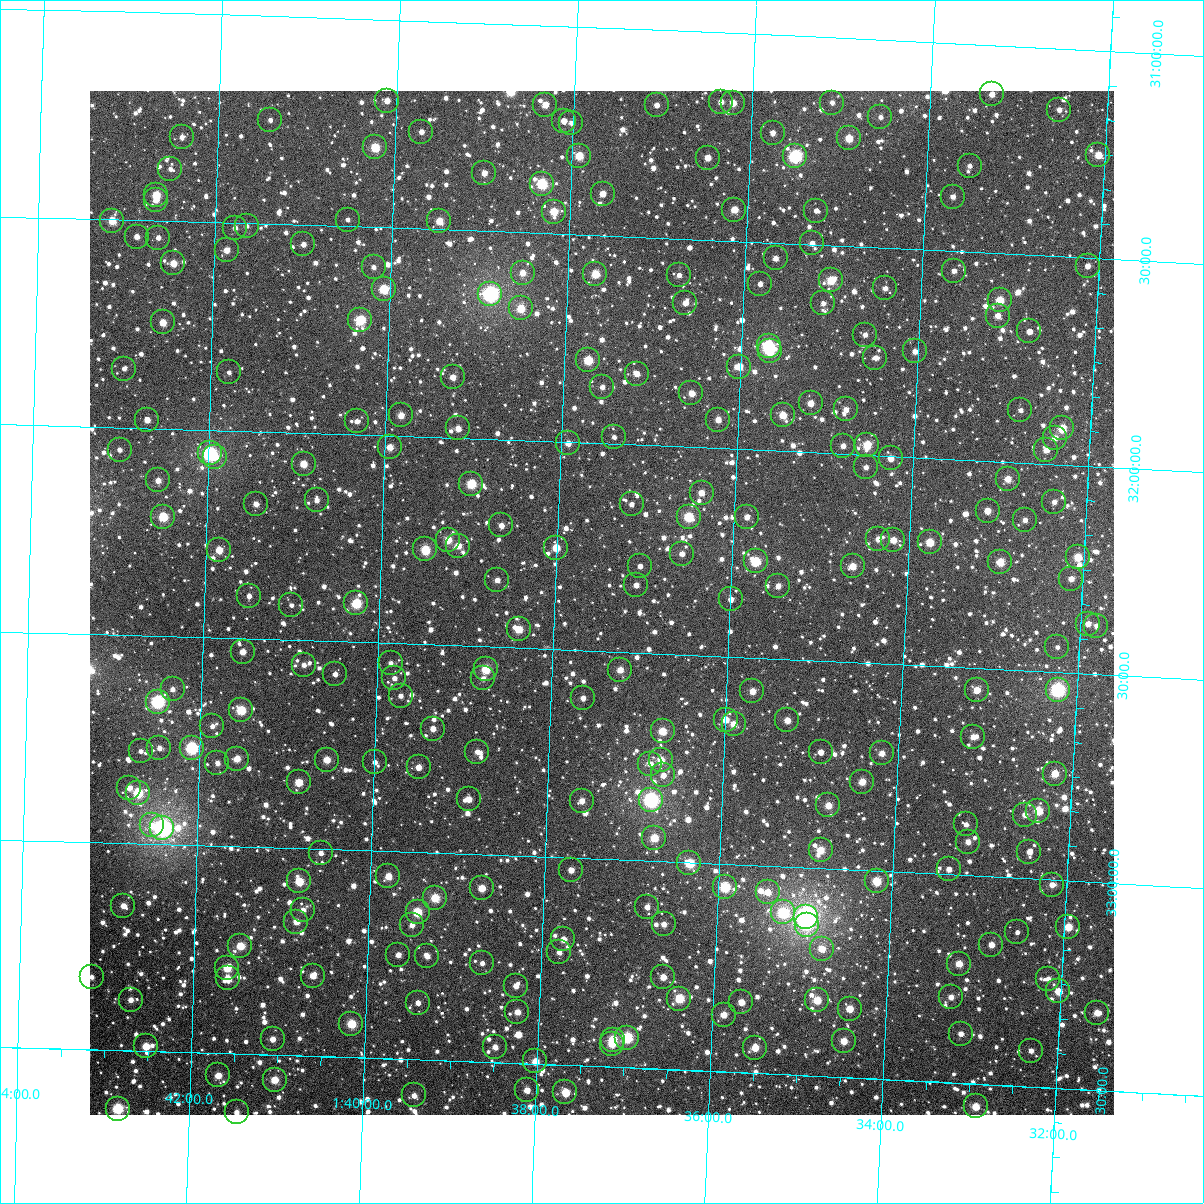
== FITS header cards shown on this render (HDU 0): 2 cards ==
NAXIS1  =                 1024
NAXIS2  =                 1024

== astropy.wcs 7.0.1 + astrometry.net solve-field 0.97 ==
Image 1024 x 1024 px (HDU 0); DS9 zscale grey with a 90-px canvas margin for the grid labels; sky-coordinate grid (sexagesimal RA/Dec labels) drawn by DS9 from the SOLVED WCS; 265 Tycho-2 reference stars matched to detected sources circled (green)
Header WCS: RA---TAN-SIP/DEC--TAN-SIP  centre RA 01:37:28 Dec +32:23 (24.37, +32.38 deg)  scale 8.67 arcsec/px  FOV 148.0' x 148.0'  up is +178 deg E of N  parity flipped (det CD > 0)
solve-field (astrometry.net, Tycho-2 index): VERIFIED the header's WCS against the Tycho-2 star catalogue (verified at 6 index scales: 13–265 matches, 0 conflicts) and refined it, rather than solving blind
Solved WCS: RA---TAN-SIP/DEC--TAN-SIP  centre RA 01:37:28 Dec +32:23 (24.37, +32.38 deg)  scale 8.67 arcsec/px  FOV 148.0' x 148.0'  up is +178 deg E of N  parity flipped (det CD > 0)
The solver's refit moves the header's centre by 0.25 arcsec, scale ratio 1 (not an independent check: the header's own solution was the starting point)
Tycho-2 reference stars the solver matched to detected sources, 265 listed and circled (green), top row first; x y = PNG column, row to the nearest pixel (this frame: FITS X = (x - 90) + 1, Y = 1024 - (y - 91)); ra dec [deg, ICRS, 3 dp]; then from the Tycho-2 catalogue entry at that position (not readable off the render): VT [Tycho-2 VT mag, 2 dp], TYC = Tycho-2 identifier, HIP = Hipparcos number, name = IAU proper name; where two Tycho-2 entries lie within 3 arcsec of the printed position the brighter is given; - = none
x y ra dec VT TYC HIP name
992 94 23.327 +31.118 11.23 2293-581-1 - -
387 101 25.026 +31.194 11.30 2294-214-1 - -
721 102 24.087 +31.166 11.48 2293-764-1 - -
733 103 24.053 +31.168 10.61 2293-765-1 - -
832 103 23.774 +31.156 12.01 2293-717-1 - -
545 105 24.580 +31.190 11.01 2293-862-1 - -
657 105 24.268 +31.180 11.73 2293-837-1 - -
1059 110 23.135 +31.147 11.97 2293-675-1 - -
880 117 23.637 +31.185 12.30 2293-816-1 - -
270 120 25.353 +31.250 12.50 2294-880-1 - -
564 121 24.527 +31.228 11.48 2293-959-1 - -
571 123 24.506 +31.231 11.65 2293-949-1 - -
421 132 24.926 +31.266 11.67 2294-235-1 - -
773 133 23.937 +31.235 11.68 2293-948-1 - -
182 137 25.601 +31.298 11.65 2294-1936-1 - -
849 138 23.723 +31.240 10.31 2293-951-1 - -
375 147 25.055 +31.308 9.82 2294-277-1 - -
1098 155 23.018 +31.252 10.58 2293-952-1 - -
579 156 24.480 +31.310 10.04 2293-734-1 - -
795 156 23.871 +31.288 8.85 2293-846-1 - -
708 158 24.118 +31.302 11.15 2293-793-1 - -
970 166 23.379 +31.293 12.17 2293-854-1 - -
170 169 25.631 +31.375 12.16 2294-1182-1 - -
484 173 24.745 +31.360 11.33 2293-544-1 - -
542 184 24.581 +31.381 9.10 2293-506-1 - -
603 194 24.409 +31.399 11.15 2293-466-1 - -
156 195 25.668 +31.439 10.07 2294-1490-1 - -
953 197 23.422 +31.369 12.43 2293-584-1 - -
156 200 25.670 +31.451 11.62 2294-522-1 - -
734 210 24.036 +31.424 10.51 2293-401-1 - -
816 211 23.805 +31.418 12.20 2293-435-1 - -
554 212 24.546 +31.447 10.14 2293-331-1 - -
348 220 25.127 +31.484 12.43 2294-284-1 - -
112 221 25.791 +31.503 10.25 2294-1080-1 - -
439 221 24.867 +31.479 10.50 2294-293-1 - -
247 226 25.411 +31.506 12.56 2294-1950-1 - -
235 228 25.443 +31.512 11.71 2294-748-1 - -
137 237 25.720 +31.540 11.85 2294-1218-1 - -
158 238 25.659 +31.541 12.10 2294-1648-1 - -
812 243 23.813 +31.497 11.78 2293-281-1 - -
303 244 25.249 +31.546 11.81 2294-238-1 - -
227 250 25.465 +31.567 11.09 2294-634-1 - -
776 258 23.914 +31.537 11.69 2293-181-1 - -
173 263 25.615 +31.602 10.67 2294-896-1 - -
1088 266 23.032 +31.520 11.27 2293-257-1 - -
374 267 25.048 +31.596 12.30 2294-194-1 - -
954 271 23.409 +31.547 11.78 2293-184-1 - -
523 273 24.627 +31.597 10.91 2293-47-1 - -
595 274 24.421 +31.593 9.93 2293-69-1 - -
679 275 24.185 +31.587 12.10 2293-89-1 - -
831 280 23.755 +31.584 9.97 2293-100-1 - -
760 284 23.954 +31.600 11.77 2293-62-1 - -
885 288 23.601 +31.597 11.78 2293-90-1 - -
384 289 25.018 +31.648 9.58 2294-357-1 - -
490 294 24.716 +31.650 7.62 2293-1567-1 7680 -
1000 300 23.275 +31.612 10.17 2293-65-1 - -
685 303 24.164 +31.653 11.25 2293-250-1 - -
823 303 23.774 +31.640 13.18 2293-81-1 - -
521 308 24.629 +31.683 10.13 2293-10-1 - -
998 316 23.279 +31.650 11.48 2293-1683-1 - -
360 320 25.081 +31.724 9.34 2294-394-1 - -
163 322 25.640 +31.744 10.78 2294-674-1 - -
1029 331 23.187 +31.684 11.71 2293-373-1 - -
865 335 23.651 +31.711 11.94 2293-31-1 - -
769 346 23.923 +31.748 8.97 2293-115-1 7428 -
770 351 23.919 +31.760 9.55 2293-150-1 - -
915 351 23.508 +31.745 11.47 2293-88-1 - -
875 358 23.619 +31.765 11.66 2293-154-1 - -
588 360 24.432 +31.801 10.22 2293-260-1 - -
739 367 24.003 +31.801 10.64 2293-232-1 - -
124 369 25.747 +31.859 12.53 2294-1156-1 - -
229 372 25.448 +31.860 12.58 2294-580-1 - -
637 374 24.293 +31.829 11.61 2293-301-1 - -
453 377 24.814 +31.854 11.12 2294-359-1 - -
602 387 24.389 +31.864 12.23 2293-359-1 - -
691 393 24.136 +31.870 10.97 2293-363-1 - -
811 403 23.796 +31.882 11.08 2297-466-1 - -
846 409 23.695 +31.893 11.53 2297-472-1 - -
1020 410 23.201 +31.874 11.77 2293-344-1 - -
401 415 24.957 +31.951 10.95 2298-313-1 - -
783 415 23.874 +31.914 10.38 2297-459-1 - -
147 420 25.676 +31.981 11.23 2298-1793-1 - -
718 420 24.057 +31.932 11.53 2297-379-1 - -
357 421 25.082 +31.969 11.84 2298-344-1 - -
458 428 24.793 +31.977 11.21 2298-351-1 - -
1062 428 23.080 +31.913 9.84 2297-510-1 - -
614 437 24.350 +31.984 12.58 2297-252-1 - -
1055 438 23.099 +31.937 11.01 2297-423-1 - -
568 443 24.480 +32.003 11.11 2297-176-1 - -
867 445 23.630 +31.976 9.84 2297-307-1 - -
843 446 23.699 +31.981 11.49 2297-294-1 - -
390 447 24.985 +32.028 10.59 2298-419-1 - -
120 450 25.753 +32.054 11.72 2298-1760-1 - -
1046 450 23.121 +31.967 11.67 2297-360-1 - -
210 453 25.496 +32.057 8.04 2298-2078-1 7933 -
215 457 25.481 +32.065 11.03 2298-1587-1 - -
891 458 23.562 +32.005 11.06 2297-225-1 - -
304 464 25.228 +32.075 10.60 2298-417-1 - -
866 467 23.632 +32.030 12.11 2297-158-1 - -
1008 479 23.227 +32.041 10.80 2297-141-1 - -
158 480 25.641 +32.126 11.44 2298-1605-1 - -
471 484 24.750 +32.110 9.52 2298-393-1 7691 -
702 493 24.095 +32.109 10.90 2297-94-1 - -
317 500 25.189 +32.161 11.94 2298-287-1 - -
1054 502 23.092 +32.091 11.86 2297-13-1 - -
256 504 25.361 +32.175 11.48 2298-268-1 - -
632 504 24.292 +32.143 11.78 2297-222-1 - -
988 511 23.279 +32.121 11.02 2297-103-1 - -
163 517 25.624 +32.212 9.62 2298-1137-1 - -
689 517 24.129 +32.168 9.46 2297-300-1 - -
747 517 23.963 +32.162 11.60 2297-261-1 - -
1025 520 23.172 +32.138 12.14 2297-150-1 - -
501 525 24.660 +32.207 11.31 2297-477-1 - -
878 539 23.587 +32.201 11.34 2297-383-1 - -
448 540 24.810 +32.246 10.50 2298-405-1 - -
893 540 23.544 +32.202 10.82 2297-381-1 - -
930 542 23.439 +32.203 10.05 2297-384-1 - -
458 546 24.781 +32.260 11.03 2298-387-1 - -
556 548 24.503 +32.255 10.24 2297-113-1 - -
425 549 24.875 +32.271 10.19 2298-2050-1 - -
219 550 25.462 +32.289 10.43 2298-991-1 - -
682 554 24.144 +32.257 11.55 2297-1768-1 - -
1078 557 23.016 +32.221 10.03 2297-455-1 - -
756 561 23.932 +32.268 9.45 2297-130-1 - -
1000 562 23.236 +32.243 10.30 2297-236-1 - -
640 566 24.261 +32.292 11.89 2297-238-1 - -
853 566 23.656 +32.269 10.69 2297-99-1 - -
1071 579 23.032 +32.274 11.67 2297-78-1 - -
497 580 24.667 +32.339 11.61 2297-520-1 - -
636 585 24.270 +32.338 11.37 2297-486-1 - -
778 586 23.865 +32.325 11.57 2297-373-1 - -
249 596 25.372 +32.397 11.73 2298-345-1 - -
731 599 23.999 +32.362 11.62 2297-485-1 - -
356 603 25.066 +32.407 9.31 2298-348-1 - -
291 605 25.251 +32.416 12.79 2298-372-1 - -
1088 624 22.978 +32.380 11.57 2297-471-1 - -
1096 626 22.953 +32.384 11.74 2297-460-1 - -
519 629 24.600 +32.455 10.35 2297-93-1 - -
1057 647 23.062 +32.440 12.18 2297-260-1 - -
243 652 25.385 +32.532 11.09 2298-382-1 - -
391 663 24.962 +32.547 12.64 2298-371-1 - -
304 665 25.210 +32.559 11.84 2298-352-1 - -
486 669 24.689 +32.554 9.74 2297-925-1 - -
620 670 24.306 +32.544 10.86 2297-969-1 - -
335 674 25.120 +32.579 11.81 2298-323-1 - -
394 678 24.950 +32.584 12.01 2298-321-1 - -
483 678 24.696 +32.577 12.06 2297-874-1 - -
173 689 25.583 +32.627 11.97 2298-935-1 - -
977 690 23.285 +32.552 10.51 2297-986-1 - -
1058 690 23.054 +32.542 8.08 2297-1046-1 7153 -
752 691 23.925 +32.581 10.85 2297-888-1 - -
401 696 24.930 +32.625 12.26 2298-284-1 - -
583 698 24.409 +32.614 11.98 2297-1760-1 - -
158 702 25.624 +32.658 8.24 2298-1698-1 - -
241 710 25.386 +32.673 9.48 2298-210-1 - -
726 720 23.999 +32.652 10.76 2297-641-1 - -
787 720 23.822 +32.647 10.98 2297-622-1 - -
734 724 23.975 +32.662 10.88 2297-597-1 - -
212 726 25.466 +32.713 11.63 2298-1912-1 - -
433 729 24.835 +32.702 11.31 2298-167-1 - -
663 731 24.177 +32.687 10.15 2297-575-1 - -
973 737 23.290 +32.666 11.42 2297-636-1 - -
159 748 25.615 +32.770 11.56 2298-691-1 - -
192 748 25.524 +32.767 8.68 2298-1335-1 7946 -
141 751 25.669 +32.778 11.88 2298-1755-1 - -
477 752 24.705 +32.754 11.58 2297-753-1 - -
821 752 23.723 +32.721 11.46 2297-789-1 - -
882 753 23.547 +32.716 10.90 2297-708-1 - -
237 759 25.392 +32.790 10.59 2298-197-1 - -
327 760 25.135 +32.785 10.49 2298-166-1 - -
661 760 24.180 +32.757 10.43 2297-548-1 - -
375 762 24.998 +32.788 11.92 2298-164-1 - -
217 763 25.448 +32.802 12.12 2298-1500-1 - -
650 764 24.208 +32.766 11.67 2297-763-1 - -
419 767 24.872 +32.796 11.26 2298-173-1 - -
1055 774 23.049 +32.744 10.31 2297-924-1 - -
663 775 24.170 +32.793 11.52 2297-1023-1 - -
299 782 25.213 +32.842 10.20 2298-222-1 - -
862 782 23.600 +32.787 10.52 2297-979-1 - -
129 788 25.699 +32.867 11.20 2298-1560-1 - -
138 793 25.673 +32.879 9.43 2298-1757-1 - -
469 799 24.724 +32.868 11.25 2297-690-1 - -
651 800 24.202 +32.854 7.83 2297-586-1 7516 -
582 801 24.400 +32.863 11.13 2297-624-1 - -
828 805 23.693 +32.848 10.49 2297-535-1 - -
1038 811 23.092 +32.836 9.74 2297-751-1 - -
1025 815 23.130 +32.847 11.79 2297-608-1 - -
966 824 23.297 +32.878 11.97 2297-607-1 - -
152 825 25.630 +32.957 11.72 2298-1801-1 - -
162 828 25.600 +32.962 7.17 2298-2182-1 7969 -
654 838 24.188 +32.945 10.09 2297-946-1 - -
968 842 23.289 +32.919 11.71 2297-779-1 - -
821 850 23.710 +32.956 10.28 2297-950-1 - -
1029 852 23.111 +32.935 11.29 2297-844-1 - -
321 853 25.144 +33.010 12.05 2298-109-1 - -
689 863 24.084 +33.002 9.45 2297-1116-1 - -
949 869 23.339 +32.987 11.80 2297-1036-1 - -
571 870 24.423 +33.030 11.02 2297-1017-1 7587 -
388 876 24.947 +33.061 10.54 2298-154-1 - -
299 881 25.203 +33.080 10.00 2298-637-1 - -
877 881 23.545 +33.025 9.79 2297-1091-1 - -
1052 885 23.041 +33.012 11.28 2297-1098-1 - -
725 887 23.980 +33.055 10.00 2297-978-2 - -
482 888 24.678 +33.081 10.61 2297-872-1 - -
768 892 23.856 +33.063 11.28 2297-967-1 - -
435 898 24.811 +33.109 9.91 2298-189-1 - -
123 906 25.706 +33.152 11.02 2298-849-1 - -
647 907 24.201 +33.111 11.25 2297-780-1 - -
303 910 25.189 +33.149 11.56 2298-235-1 - -
418 912 24.860 +33.145 9.60 2298-228-1 - -
783 912 23.810 +33.110 9.13 2297-819-1 - -
806 917 23.742 +33.118 6.82 2297-786-1 7370 -
296 922 25.207 +33.178 11.79 2298-243-1 - -
664 924 24.151 +33.151 11.87 2297-651-1 - -
412 925 24.875 +33.177 11.94 2298-249-1 - -
807 925 23.740 +33.137 9.26 2297-722-1 - -
1068 927 22.988 +33.112 10.16 2297-869-1 - -
1017 932 23.134 +33.130 12.15 2297-778-1 - -
563 939 24.437 +33.197 11.01 2297-1573-1 - -
991 945 23.206 +33.163 11.23 2297-668-1 - -
240 946 25.366 +33.240 10.08 2298-181-1 - -
822 949 23.693 +33.193 10.62 2297-553-1 - -
559 952 24.448 +33.229 11.84 2297-1462-1 - -
398 955 24.911 +33.249 11.37 2298-184-1 - -
427 956 24.827 +33.250 11.60 2298-185-1 - -
482 963 24.669 +33.262 12.34 2297-1341-1 - -
959 964 23.296 +33.213 10.57 2297-1598-1 - -
227 968 25.403 +33.294 10.14 2298-133-1 - -
313 976 25.156 +33.306 11.09 2298-126-1 - -
92 977 25.792 +33.325 11.95 2298-712-1 - -
663 977 24.145 +33.279 10.62 2297-1291-1 - -
228 978 25.400 +33.319 11.27 2298-106-1 - -
1048 979 23.038 +33.239 11.86 2297-1542-1 - -
516 986 24.569 +33.314 11.32 2297-1235-1 - -
1058 991 23.007 +33.268 10.48 2297-1417-1 - -
951 997 23.315 +33.295 11.20 2297-1297-1 - -
679 999 24.097 +33.329 9.58 2297-1211-1 - -
131 1000 25.678 +33.378 11.25 2298-1024-1 - -
817 1000 23.700 +33.318 10.19 2297-1247-1 - -
741 1002 23.918 +33.331 11.05 2297-1216-1 - -
418 1003 24.849 +33.363 11.90 2298-88-1 - -
850 1009 23.605 +33.335 10.61 2297-1224-1 - -
517 1012 24.562 +33.376 11.13 2297-1142-1 - -
1097 1013 22.893 +33.314 10.76 2297-1328-1 - -
724 1015 23.967 +33.363 10.91 2297-1141-1 - -
351 1024 25.039 +33.419 9.72 2298-8-1 7781 -
961 1034 23.282 +33.381 11.78 2297-1150-1 - -
627 1038 24.243 +33.428 8.93 2297-1503-1 - -
273 1039 25.265 +33.462 11.21 2298-81-1 - -
613 1040 24.284 +33.434 9.76 2297-1602-1 - -
844 1041 23.618 +33.413 10.75 2297-1243-1 - -
612 1044 24.286 +33.444 10.60 2297-1443-1 - -
146 1046 25.630 +33.488 10.35 2298-972-1 - -
495 1047 24.623 +33.462 11.70 2297-1735-1 - -
755 1048 23.872 +33.439 10.40 2297-1556-1 - -
1031 1051 23.077 +33.414 12.03 2297-1210-1 - -
535 1061 24.505 +33.494 10.59 2297-1172-1 - -
218 1075 25.419 +33.553 10.81 2298-58-1 - -
275 1080 25.256 +33.560 10.30 2298-55-1 - -
527 1090 24.526 +33.564 11.09 2297-1329-1 - -
565 1092 24.414 +33.566 10.23 2297-1330-1 - -
414 1095 24.852 +33.587 11.60 2298-45-1 - -
976 1106 23.228 +33.555 10.27 2297-1259-1 - -
118 1109 25.707 +33.640 8.97 2298-547-1 - -
237 1112 25.363 +33.641 11.39 2298-20-1 - -